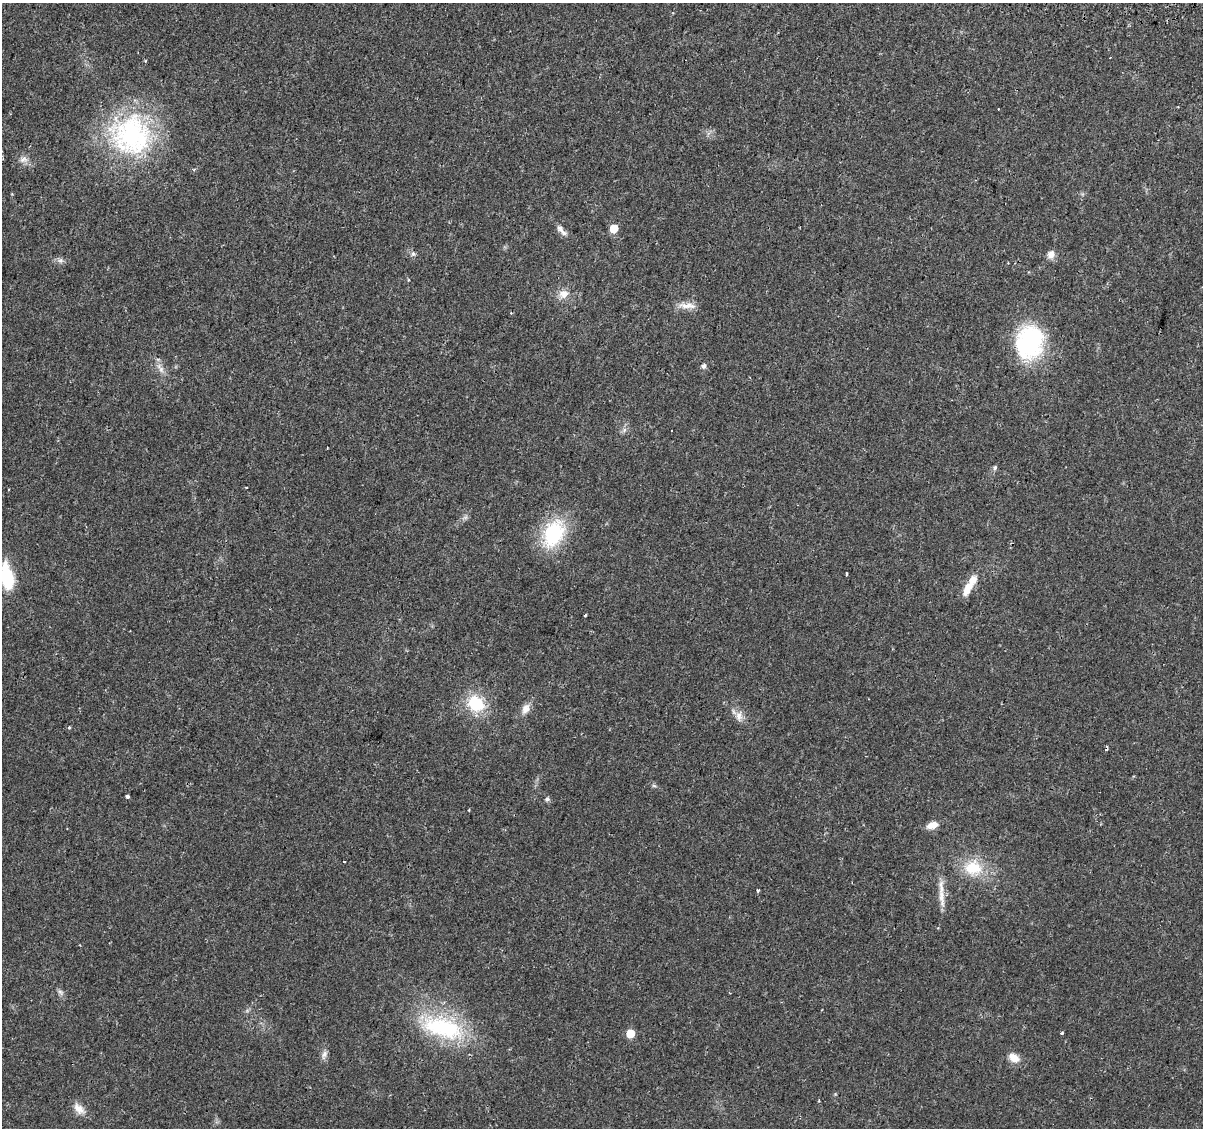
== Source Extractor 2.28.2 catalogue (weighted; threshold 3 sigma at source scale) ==
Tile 10 of 4 x 4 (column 2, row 3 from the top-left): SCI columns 1264-2464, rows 1412-2537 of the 4939 x 5131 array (HDU 1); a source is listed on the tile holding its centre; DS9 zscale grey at full resolution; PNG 1205 x 1130 px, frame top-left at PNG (2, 3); no overlay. Shown black and unused: <1% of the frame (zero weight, under 2 of 3 exposures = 5% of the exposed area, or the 3 px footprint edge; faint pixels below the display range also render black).
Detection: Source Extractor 2.28.2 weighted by HDU 2 'WHT'; one run over the whole footprint, this tile lists its part. Background 0.0261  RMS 0.0029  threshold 0.0132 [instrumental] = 3 sigma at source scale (4.5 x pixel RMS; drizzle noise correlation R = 1.50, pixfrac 1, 0.0396/0.0396 arcsec/px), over >= 5 px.
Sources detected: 48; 4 cosmic-ray / hot-pixel residue — not listed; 1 inside a brighter listed object's ellipse — not listed separately; the other 43 listed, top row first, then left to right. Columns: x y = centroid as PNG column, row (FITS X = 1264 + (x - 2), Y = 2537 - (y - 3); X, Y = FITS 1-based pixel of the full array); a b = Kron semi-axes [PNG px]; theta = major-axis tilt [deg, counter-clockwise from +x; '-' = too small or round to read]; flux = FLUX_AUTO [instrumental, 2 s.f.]
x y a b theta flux
145 61 4 3 - 0.32
131 135 52 51 - 47
23 159 11 9 15 1.7
194 169 4 3 - 0.6
614 228 5 5 - 7.5
561 230 19 6 -48 1.8
413 254 6 5 - 0.61
1051 254 11 9 59 1.8
60 260 7 4 1 0.79
409 280 4 4 - 0.28
564 294 14 12 14 2.9
687 306 27 7 -2 2.8
511 313 4 3 - 0.24
1029 342 38 30 76 31
704 366 6 6 - 0.86
160 368 17 6 -56 2
327 448 3 3 - 0.34
995 467 7 5 63 0.62
553 533 31 20 63 22
846 574 3 3 - 1.1
7 577 27 12 -80 14
967 588 21 9 62 3.9
585 615 3 3 - 0.67
476 704 20 17 -39 11
526 709 14 10 64 2.3
739 717 15 10 -87 2.2
69 727 4 3 - 0.45
654 786 6 4 -19 0.45
127 796 4 3 - 0.95
547 799 6 5 - 0.74
469 810 3 3 - 0.25
932 825 12 7 18 2.9
344 861 3 3 - 0.66
973 868 27 22 6 10
758 890 4 3 - 0.37
941 896 32 7 -84 3.7
60 992 9 6 -49 0.89
443 1028 66 28 -17 29
630 1033 5 5 - 6.7
1062 1033 3 3 - 0.44
324 1055 14 6 72 1.3
1014 1058 15 10 -35 3
79 1109 17 10 -44 2.7
Isophote crosses this tile's border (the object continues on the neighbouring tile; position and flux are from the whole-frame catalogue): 1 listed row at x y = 7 577